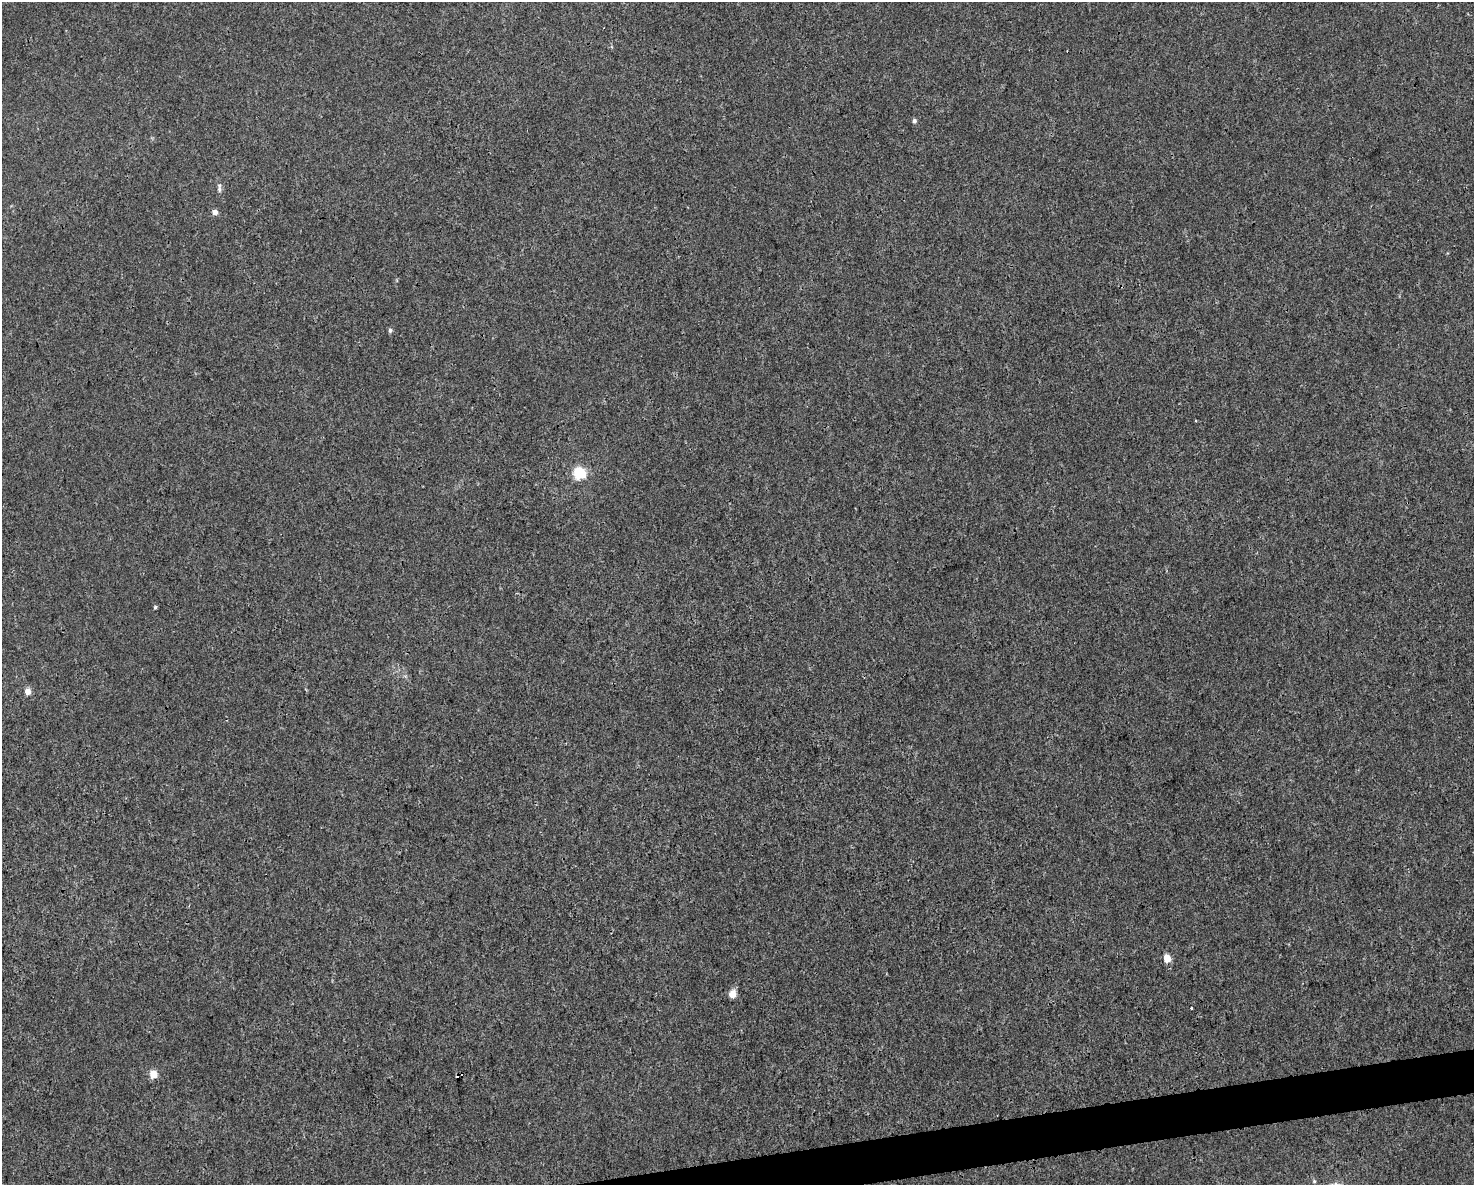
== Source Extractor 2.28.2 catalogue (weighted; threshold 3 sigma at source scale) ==
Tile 5 of 3 x 4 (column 2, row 2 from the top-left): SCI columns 1536-3007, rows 2368-3550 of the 4497 x 4734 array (HDU 1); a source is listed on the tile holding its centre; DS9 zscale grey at full resolution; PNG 1476 x 1187 px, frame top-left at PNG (2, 2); no overlay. Shown black and unused: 2% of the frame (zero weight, under 3 of 4 exposures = <1% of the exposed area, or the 3 px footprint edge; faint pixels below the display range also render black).
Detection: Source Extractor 2.28.2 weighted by HDU 2 'WHT'; one run over the whole footprint, this tile lists its part. Background 0.00208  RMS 0.002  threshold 0.00921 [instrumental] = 3 sigma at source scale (4.5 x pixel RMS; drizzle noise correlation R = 1.50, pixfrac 1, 0.0396/0.0396 arcsec/px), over >= 5 px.
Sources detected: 14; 2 cosmic-ray / hot-pixel residue — not listed; the other 12 listed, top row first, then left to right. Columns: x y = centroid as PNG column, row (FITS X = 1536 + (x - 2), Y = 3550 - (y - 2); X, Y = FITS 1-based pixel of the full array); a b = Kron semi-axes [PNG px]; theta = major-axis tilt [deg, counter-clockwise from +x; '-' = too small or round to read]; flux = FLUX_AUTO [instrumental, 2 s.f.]
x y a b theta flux
914 121 5 5 - 0.58
219 189 9 5 -89 0.63
215 212 4 4 - 1.7
390 330 5 5 - 0.55
579 473 6 5 - 25
155 607 4 3 - 0.36
28 691 4 4 - 2.7
1167 958 5 4 - 5
732 994 5 5 - 3.8
1191 1008 3 2 - 0.94
153 1074 5 5 - 5.5
1314 1181 5 5 - 0.29